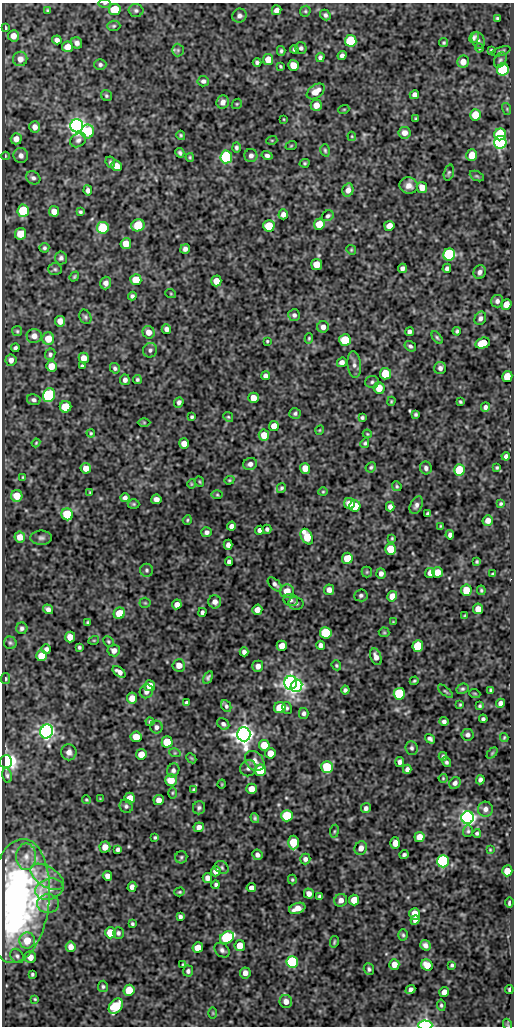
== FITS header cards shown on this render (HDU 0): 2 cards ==
NAXIS1  =                  512
NAXIS2  =                 1024

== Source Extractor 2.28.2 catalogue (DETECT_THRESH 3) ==
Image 512 x 1024 px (HDU 0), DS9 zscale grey, 1 PNG px = 1 image px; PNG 516 x 1028 px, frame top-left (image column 1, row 1024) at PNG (2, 3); each listed source drawn as its Kron ellipse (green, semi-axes under 4 px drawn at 4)
Background 68.6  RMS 0.56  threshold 1.67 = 3 sigma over >= 5 px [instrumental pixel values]
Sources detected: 408; all 408 listed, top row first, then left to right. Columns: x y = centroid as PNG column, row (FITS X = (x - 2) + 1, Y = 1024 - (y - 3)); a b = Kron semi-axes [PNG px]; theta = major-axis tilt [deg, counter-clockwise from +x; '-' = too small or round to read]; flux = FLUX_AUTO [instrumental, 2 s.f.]
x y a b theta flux
105 3 6 3 1 43
48 10 4 4 - 47
115 10 6 5 - 1400
136 10 7 6 - 92
276 10 5 4 - 160
305 11 6 5 - 55
325 15 6 5 - 97
239 16 7 7 - 130
497 18 3 3 - 51
114 26 7 5 2 61
6 27 3 2 - 48
13 36 6 5 - 280
474 38 6 4 58 100
57 40 4 4 - 150
478 40 9 6 -69 120
351 41 6 6 - 2500
77 43 6 5 - 130
444 43 4 4 - 55
68 47 5 5 - 420
301 48 6 5 - 87
479 48 4 3 - 40
294 49 4 3 - 72
178 50 6 6 - 72
491 50 3 3 - 38
281 51 5 3 - 63
501 51 10 3 18 65
342 55 5 4 - 110
320 57 5 4 - 93
20 59 7 7 - 260
268 59 5 5 - 510
500 60 8 5 62 86
257 62 4 4 - 76
463 62 6 6 - 360
100 64 6 5 - 94
293 65 5 5 - 530
280 66 4 3 - 49
503 70 6 6 - 2900
203 81 5 5 - 100
316 91 10 6 35 420
106 95 6 5 - 64
414 95 5 4 - 140
223 102 7 6 - 190
237 104 5 4 - 44
316 105 5 5 - 300
344 109 5 3 - 32
507 109 6 4 -73 48
475 115 5 5 - 640
283 119 4 2 - 27
416 119 3 3 - 48
77 126 6 6 - 25000
35 127 6 5 - 180
88 131 7 6 - 1500
404 133 6 6 - 220
500 134 6 6 - 2400
181 135 5 4 - 53
352 136 4 4 - 35
16 139 5 5 - 220
78 140 8 6 35 130
272 140 5 3 - 35
500 142 6 6 - 10000
291 146 6 3 19 37
236 148 5 4 - 83
325 150 6 4 -73 60
180 153 5 3 - 78
21 155 7 7 - 170
267 155 5 4 - 97
472 155 6 5 - 530
5 156 4 3 - 30
251 156 6 6 - 120
190 157 4 3 - 43
226 157 6 6 - 3200
110 162 6 4 -65 71
305 163 5 4 - 50
116 166 5 5 - 420
449 173 8 5 73 68
477 176 7 4 -24 59
33 178 7 6 - 120
409 186 9 8 - 240
422 187 5 5 - 410
88 190 5 4 - 140
348 190 7 5 75 220
23 211 6 6 - 1700
54 211 5 5 - 340
80 212 4 4 - 62
283 214 5 4 - 160
328 216 6 5 - 77
319 224 5 5 - 590
138 225 7 6 - 1200
269 226 6 5 - 1100
389 226 5 5 - 370
103 228 6 6 - 1900
20 234 6 5 - 640
126 244 5 5 - 540
44 248 5 5 - 67
185 249 5 4 - 120
351 250 5 4 - 44
449 254 6 6 - 5300
61 258 6 6 - 98
317 264 5 5 - 610
402 268 4 4 - 120
447 268 5 4 - 100
55 269 7 5 -3 72
480 272 7 6 - 130
74 276 5 4 - 55
136 280 5 5 - 800
216 281 5 5 - 380
106 283 6 5 - 160
171 294 5 3 - 37
132 296 4 4 - 81
497 301 6 6 - 130
506 304 5 5 - 390
294 315 6 6 - 100
85 317 7 5 -62 80
480 318 7 5 64 110
60 321 5 5 - 260
323 327 6 5 - 190
166 329 5 4 - 140
17 331 5 5 - 51
457 331 4 3 - 62
148 332 6 6 - 280
409 332 4 4 - 120
34 336 7 7 - 220
309 338 5 4 - 46
437 338 7 4 -53 60
48 339 6 6 - 550
345 340 6 5 - 1600
267 341 3 3 - 39
483 343 7 5 16 680
410 346 6 5 - 79
15 348 4 3 - 72
150 350 7 6 - 110
50 354 6 5 - 85
84 358 5 5 - 310
11 360 6 5 - 180
342 362 5 4 - 170
354 365 13 6 -83 170
51 366 5 5 - 470
82 366 4 3 - 44
115 368 5 4 - 80
440 368 6 6 - 120
385 374 5 5 - 1200
265 376 4 4 - 130
507 376 5 5 - 750
125 380 5 5 - 120
137 380 4 4 - 64
372 382 7 6 - 86
379 388 6 5 - 480
49 395 7 6 - 4800
253 398 5 5 - 380
34 400 7 5 -13 97
391 401 4 3 - 42
179 402 5 4 - 100
460 402 3 3 - 48
65 407 6 5 - 950
485 407 5 4 - 110
295 413 6 5 - 78
416 414 4 3 - 62
192 417 4 3 - 59
228 417 5 4 - 47
362 417 4 3 - 64
144 422 6 4 0 47
274 426 5 5 - 390
320 430 4 3 - 29
91 433 4 3 - 46
367 434 4 3 - 35
264 435 5 5 - 500
36 443 4 3 - 37
365 443 5 4 - 59
184 444 5 5 - 280
506 456 4 4 - 130
250 464 7 6 - 160
371 467 5 5 - 64
86 468 5 5 - 310
305 468 5 5 - 400
426 468 6 6 - 130
497 468 4 3 - 48
459 470 5 5 - 1800
23 477 3 2 - 32
229 480 5 4 - 42
200 482 5 3 - 38
191 484 5 3 - 33
397 486 5 4 - 51
281 488 5 4 - 64
90 492 4 3 - 38
323 492 4 4 - 38
217 495 5 3 - 43
17 496 6 6 - 540
125 498 4 4 - 120
156 499 5 5 - 190
134 504 6 5 - 54
349 504 5 5 - 460
501 504 4 4 - 53
416 505 9 6 64 130
355 506 5 5 - 830
390 507 5 4 - 150
67 514 6 6 - 1900
428 514 4 3 - 67
187 520 5 4 - 44
488 520 5 5 - 240
232 526 4 4 - 160
440 526 4 2 - 30
267 529 4 4 - 90
260 530 4 4 - 160
207 532 5 5 - 120
450 535 5 4 - 120
20 537 5 5 - 310
307 537 8 5 -60 930
41 538 10 7 1 130
392 538 4 3 - 41
228 545 5 4 - 160
391 549 5 5 - 870
347 558 5 5 - 670
229 562 4 4 - 120
477 562 4 3 - 49
147 570 6 6 - 83
367 572 5 5 - 46
437 572 5 5 - 470
381 573 5 4 - 160
430 573 5 5 - 230
493 574 3 2 - 42
275 584 9 5 -44 110
329 590 5 5 - 190
466 590 5 5 - 750
481 590 5 3 - 55
287 591 7 7 - 460
361 595 7 6 - 92
392 596 5 5 - 360
291 600 7 6 - 96
215 602 6 6 - 210
145 603 5 5 - 49
296 603 7 6 - 87
177 604 5 4 - 220
48 609 5 4 - 150
478 609 5 5 - 320
257 610 5 5 - 270
202 612 4 4 - 92
119 613 6 5 - 790
465 616 4 3 - 41
88 622 3 3 - 48
393 622 4 3 - 30
22 628 5 5 - 99
384 632 5 5 - 48
326 633 6 5 - 2100
70 637 5 5 - 330
94 640 5 3 - 34
108 641 5 5 - 51
10 643 6 6 - 74
320 645 4 4 - 150
282 646 5 5 - 360
418 646 6 5 - 1500
79 647 3 3 - 62
46 649 4 4 - 110
114 650 6 6 - 200
244 652 4 4 - 110
41 656 5 5 - 680
376 657 8 5 -69 220
179 665 6 6 - 310
336 665 5 4 - 55
258 666 5 5 - 190
119 672 7 4 -39 170
208 677 6 4 61 78
6 679 5 4 - 59
414 681 4 3 - 49
291 683 7 6 - 17000
150 686 5 5 - 580
296 686 6 5 - 9500
462 689 6 5 - 66
345 690 4 4 - 80
491 690 4 3 - 51
146 691 7 6 - 190
445 691 9 3 -39 51
399 694 6 5 - 2800
475 694 5 3 - 35
132 698 5 5 - 360
186 703 4 3 - 80
500 703 5 4 - 160
460 705 3 2 - 38
226 706 6 4 -64 68
480 706 4 4 - 52
280 708 6 5 - 1000
287 708 6 4 -79 59
304 713 5 5 - 96
483 719 4 4 - 74
444 721 4 4 - 110
150 722 4 4 - 68
223 724 6 5 - 100
156 727 6 6 - 140
47 731 7 6 - 20000
244 734 7 6 - 33000
467 735 6 6 - 110
136 737 5 5 - 600
504 737 4 3 - 37
430 739 5 4 - 90
167 742 5 5 - 1100
264 745 5 5 - 790
412 748 7 6 - 89
69 752 8 7 - 190
175 753 6 3 -17 44
270 753 5 5 - 430
492 753 6 4 46 44
141 754 5 5 - 470
443 756 4 3 - 66
191 758 6 4 -44 39
255 761 11 8 -50 210
6 762 6 6 - 12000
400 762 5 4 - 140
446 762 5 3 - 71
327 767 6 6 - 1600
248 768 8 7 - 150
407 769 4 4 - 140
173 770 7 6 - 110
260 770 6 5 - 2100
7 775 7 5 -78 82
443 778 4 4 - 38
171 780 6 5 - 640
480 780 5 4 - 100
455 783 6 5 - 150
222 784 4 3 - 29
251 789 5 5 - 420
194 790 4 4 - 70
172 793 6 4 89 46
130 798 5 5 - 400
100 799 4 4 - 30
86 800 4 3 - 42
159 800 5 5 - 240
126 806 7 6 - 91
199 808 6 6 - 90
366 808 5 5 - 120
485 809 7 7 - 180
287 816 6 6 - 1200
255 818 5 3 - 67
468 818 6 6 - 19000
199 827 5 4 - 170
334 831 6 3 81 43
468 831 6 5 - 66
477 833 4 4 - 61
155 837 3 3 - 48
419 837 5 5 - 430
293 842 7 5 89 1200
395 843 5 5 - 270
105 847 5 5 - 280
361 848 7 6 - 210
118 849 4 4 - 88
490 850 3 3 - 34
257 855 5 5 - 120
404 855 4 3 - 81
26 857 13 10 90 380
181 857 6 6 - 68
305 859 5 5 - 120
443 861 6 6 - 7400
222 867 7 6 - 72
216 871 5 4 - 220
507 871 5 5 - 600
107 876 5 4 - 190
47 877 19 10 -32 530
207 878 5 4 - 180
292 880 5 4 - 47
216 885 4 4 - 78
132 887 5 4 - 150
251 888 4 4 - 150
49 889 14 10 16 370
180 892 5 4 - 52
309 894 5 5 - 180
320 896 4 3 - 72
341 900 6 6 - 210
354 900 5 5 - 550
18 901 62 31 83 12000
509 903 5 3 - 93
48 904 11 9 0 260
297 908 8 5 20 330
415 914 6 5 - 490
180 917 4 4 - 88
415 920 5 4 - 140
132 924 3 3 - 58
110 933 5 5 - 840
118 933 6 5 - 91
403 935 5 4 - 59
227 938 7 6 - 4100
27 940 8 8 - 580
334 942 6 3 77 50
240 945 5 5 - 540
425 945 5 4 - 150
71 947 5 5 - 240
198 948 5 5 - 440
222 950 8 6 -42 120
17 956 8 6 -54 86
30 957 6 6 - 280
292 962 6 6 - 5400
183 964 4 2 - 32
394 964 5 5 - 340
427 965 6 5 - 480
452 965 4 3 - 66
369 969 6 5 - 75
188 971 5 5 - 91
245 973 5 5 - 180
32 974 3 3 - 57
103 986 6 5 - 64
410 989 5 4 - 120
509 989 4 3 - 65
129 990 5 5 - 1100
444 992 5 5 - 260
35 999 4 4 - 44
286 1001 6 6 - 220
441 1005 5 4 - 61
116 1006 8 6 51 1800
213 1013 6 3 -89 35
425 1025 7 4 -2 4000
508 1025 6 4 -70 44
At the frame edge (FLAGS 8, measured only in part): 3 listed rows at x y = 105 3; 425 1025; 508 1025

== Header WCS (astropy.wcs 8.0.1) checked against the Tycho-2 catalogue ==
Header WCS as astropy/WCSLIB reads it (CRVAL/CRPIX/CD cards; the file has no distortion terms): RA---SIN/DEC--SIN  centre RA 23:59:38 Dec +47:23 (359.91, +47.38 deg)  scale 1 arcsec/px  FOV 8.5' x 17.1'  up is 0 deg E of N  parity normal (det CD < 0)
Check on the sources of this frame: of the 60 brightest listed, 5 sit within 1.5 arcsec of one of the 13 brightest Tycho-2 stars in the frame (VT <= 12.53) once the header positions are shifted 0.33 arcsec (0.23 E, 0.24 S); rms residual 0.51 arcsec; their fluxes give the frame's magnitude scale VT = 22.22 - 2.5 log10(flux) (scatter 0.11 mag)
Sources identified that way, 5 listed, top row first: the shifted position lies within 1.5 arcsec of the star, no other Tycho-2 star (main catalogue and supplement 1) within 3.0 arcsec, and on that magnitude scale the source's flux lands within +1.5 / -3 mag of the star's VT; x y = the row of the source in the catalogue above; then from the Tycho-2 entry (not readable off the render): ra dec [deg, ICRS J2000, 3 dp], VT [Tycho-2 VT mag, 2 dp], TYC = Tycho-2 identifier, HIP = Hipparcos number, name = IAU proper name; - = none
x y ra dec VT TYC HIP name
77 126 359.982 +47.490 11.43 3643-1259-1 - -
500 142 359.808 +47.485 12.11 3643-1025-1 - -
47 731 359.994 +47.322 12.02 3643-2178-1 - -
244 734 359.914 +47.321 10.92 3643-1889-1 - -
468 818 359.822 +47.298 11.41 3643-1405-1 - -